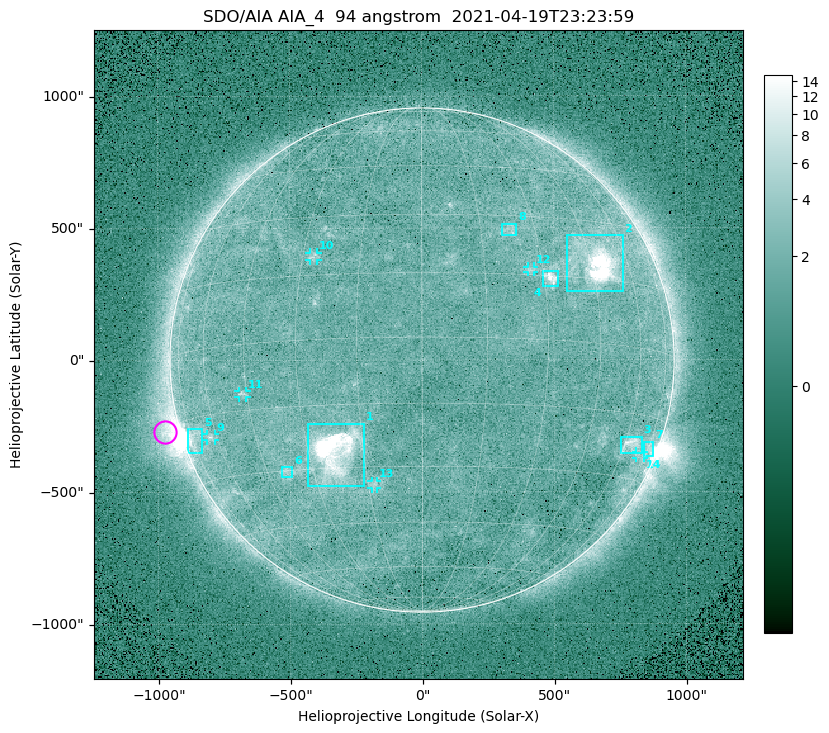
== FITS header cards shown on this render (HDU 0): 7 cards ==
TELESCOP= 'SDO/AIA '
INSTRUME= 'AIA_4   '
WAVELNTH=                   94
WAVEUNIT= 'angstrom'
DATE-OBS= '2021-04-19T23:23:59.14'
CTYPE1  = 'HPLN-TAN'
CTYPE2  = 'HPLT-TAN'

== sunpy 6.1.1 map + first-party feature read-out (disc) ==
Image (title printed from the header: SDO/AIA AIA_4  94 angstrom  2021-04-19T23:23:59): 512 x 512 px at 4.8 arcsec/px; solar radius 955 arcsec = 199 px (full disc in frame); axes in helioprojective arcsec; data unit not stated in the header (colour bar unlabelled)
Orientation: roll -0.138 deg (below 1 deg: not rotated)
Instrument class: DISC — disc imager (sunpy class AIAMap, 94 A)
Bright regions (active regions / flare kernels): reference = the median radial profile (limb darkening/brightening removed); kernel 5 px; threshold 5 sigma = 2.39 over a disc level ~1.74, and >= 1.15x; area >= 9 px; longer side >= 5 px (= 24 arcsec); searched inside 0.97 R_sun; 14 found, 14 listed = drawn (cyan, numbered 1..; 6 of them under ~33 arcsec drawn as corner ticks so the feature stays visible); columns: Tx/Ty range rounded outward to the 10 arcsec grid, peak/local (2 s.f.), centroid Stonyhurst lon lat
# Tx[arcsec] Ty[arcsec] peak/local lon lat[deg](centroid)
1 -430..-220 -480..-240 44 -23 -26
2 550..760 260..470 27 +47 +19
3 750..830 -360..-290 4.7 +64 -22
4 460..520 280..340 7.1 +32 +15
5 -890..-830 -350..-260 5.9 -73 -19
6 -540..-490 -440..-400 3 -39 -30
7 840..880 -370..-310 3.2 +74 -22
8 300..360 470..520 2.9 +23 +26
9 -820..-780 -300..-280 3.2 -63 -20
10 -430..-390 380..410 3 -27 +20
11 -700..-660 -140..-110 3.2 -46 -11
12 400..430 330..360 2.8 +27 +16
13 -190..-170 -490..-450 2.8 -13 -34
14 810..840 -380..-350 2.2 +72 -24
Off-limb structures (1.02-1.3 R_sun): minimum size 50 px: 6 found; the strongest spans PA ~85..115 deg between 1.02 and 1.21 R_sun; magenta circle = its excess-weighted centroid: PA ~105 deg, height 1.06 R_sun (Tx ~-980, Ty ~-270 arcsec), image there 5.7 x the reference